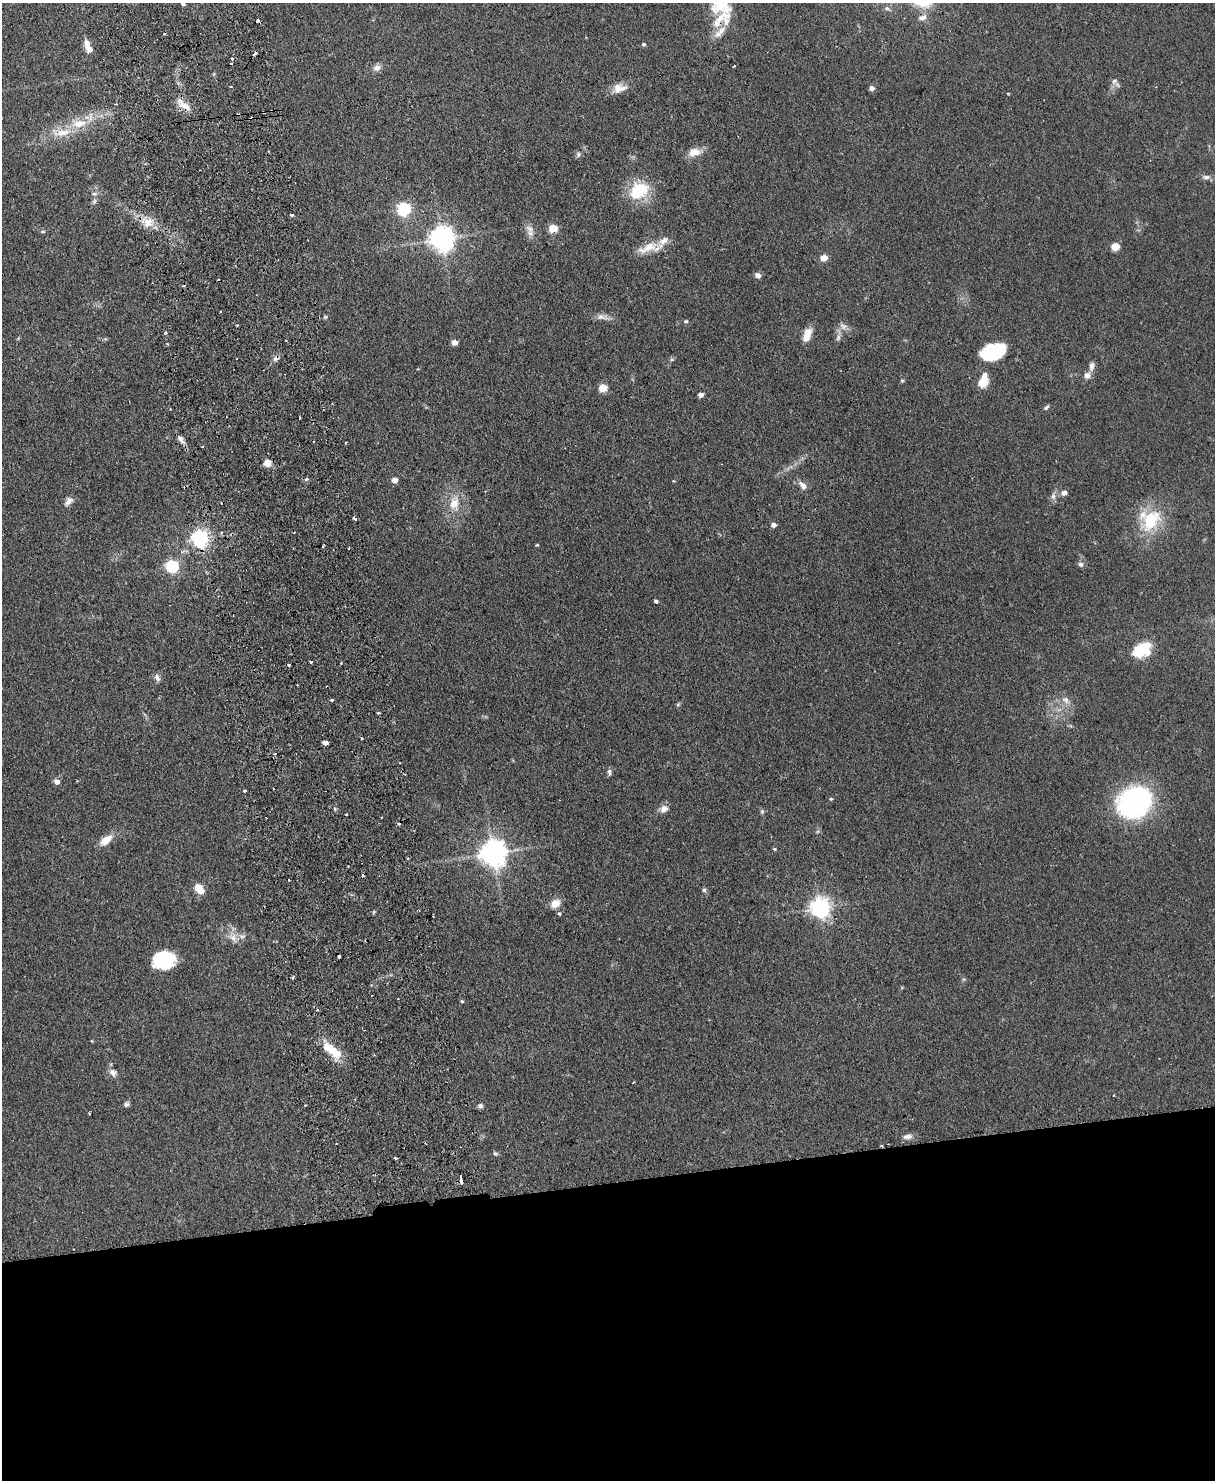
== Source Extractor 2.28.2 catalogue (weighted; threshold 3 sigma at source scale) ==
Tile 11 of 4 x 3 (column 3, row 3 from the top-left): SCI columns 2483-3695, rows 153-1630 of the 4965 x 4852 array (HDU 1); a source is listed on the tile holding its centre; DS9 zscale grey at full resolution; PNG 1217 x 1482 px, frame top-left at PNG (2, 3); no overlay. Shown black and unused: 20% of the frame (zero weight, under 2 of 3 exposures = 3% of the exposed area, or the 3 px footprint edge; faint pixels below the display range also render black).
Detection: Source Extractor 2.28.2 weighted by HDU 2 'WHT'; one run over the whole footprint, this tile lists its part. Background 0.144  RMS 0.0069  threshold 0.0309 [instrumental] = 3 sigma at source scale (4.5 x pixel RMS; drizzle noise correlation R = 1.50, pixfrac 1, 0.05/0.05 arcsec/px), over >= 5 px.
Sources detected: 137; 14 cosmic-ray / hot-pixel residue — not listed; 9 inside a brighter listed object's ellipse — not listed separately; the other 114 listed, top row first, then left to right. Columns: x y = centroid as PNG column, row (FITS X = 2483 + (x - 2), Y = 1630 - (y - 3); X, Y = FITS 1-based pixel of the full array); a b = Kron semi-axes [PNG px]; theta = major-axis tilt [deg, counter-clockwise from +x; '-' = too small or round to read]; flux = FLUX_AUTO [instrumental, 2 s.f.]
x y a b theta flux
183 4 4 3 - 2
720 5 32 24 -72 28
887 8 8 5 -28 1.6
922 17 13 7 17 3.6
87 44 11 7 88 4.1
644 44 4 4 - 1.3
232 58 4 3 - 0.85
734 66 3 2 - 0.58
377 68 10 8 10 3.3
1114 81 10 6 45 2.3
231 86 4 2 - 0.77
618 88 15 11 56 6.2
872 88 5 4 - 3
1008 93 3 3 - 0.96
115 104 3 2 - 1
184 105 18 8 -33 8
79 123 23 12 9 14
694 152 16 10 12 7
578 155 7 5 89 1.5
1206 177 11 6 0 2.6
638 191 21 15 37 31
94 194 8 4 -8 1.3
94 201 7 5 48 1.5
404 209 6 6 - 120
292 215 4 3 - 0.84
147 222 17 12 -17 9.7
553 228 5 5 - 24
530 229 13 8 -37 4.2
43 231 6 4 -1 0.87
442 239 8 7 - 670
1115 247 5 5 - 20
648 248 32 11 22 11
824 258 5 4 - 12
758 275 8 6 -20 2.4
221 312 3 2 - 0.76
325 317 5 4 - 0.89
602 317 19 7 -11 4.4
686 321 6 4 12 0.96
843 326 11 9 -13 3.8
165 333 4 3 - 0.69
807 335 15 7 70 9.2
838 338 9 6 75 2.1
454 342 5 4 - 6.4
167 344 4 3 - 0.7
993 352 26 16 19 37
276 358 10 7 51 2.8
1092 366 13 7 82 3.2
1087 375 9 8 - 3.6
902 380 5 5 - 0.82
983 381 14 9 73 12
603 388 5 5 - 20
701 395 5 4 - 3.3
1046 407 8 4 44 1.2
180 439 11 6 -53 3.7
202 447 3 2 - 0.75
267 463 7 6 - 6.4
306 479 5 4 - 1.4
395 480 5 4 - 6.6
803 485 12 7 -53 4
1064 493 6 5 - 4.5
1053 496 9 7 88 2.6
69 501 12 7 48 3.2
454 503 18 12 80 11
1151 520 33 22 53 31
774 525 5 4 - 3.4
200 538 6 6 - 270
349 548 2 2 - 0.6
1081 564 7 6 - 2
172 566 6 5 - 100
656 601 4 3 - 1.6
1142 650 22 14 29 20
311 661 3 3 - 3.4
341 663 2 2 - 0.63
289 664 3 3 - 3.9
157 678 12 6 -60 2.4
331 700 3 3 - 2.8
1065 700 11 8 -27 3.9
678 704 6 4 2 0.87
378 713 3 3 - 0.86
325 743 4 4 - 3.8
609 772 9 5 90 1.7
57 782 5 5 - 4.2
245 791 3 3 - 1.3
831 799 5 4 - 0.82
1134 802 25 20 32 170
664 809 11 8 40 4.1
762 812 6 5 - 1.2
346 814 3 2 - 0.86
106 840 13 7 38 9.6
774 849 5 4 - 0.81
493 853 8 8 - 820
289 880 3 2 - 0.84
198 887 5 5 - 19
704 890 6 5 - 1.3
555 903 10 8 34 8
820 908 7 7 - 380
374 912 6 3 72 0.72
559 913 5 5 - 1.1
433 916 3 2 - 0.6
233 937 13 9 -25 5.6
164 960 20 16 9 38
292 978 3 3 - 1.9
462 1001 4 4 - 0.81
331 1050 28 10 -35 18
113 1073 12 8 -58 3.5
633 1083 3 2 - 0.5
1113 1095 3 2 - 0.49
126 1104 7 6 - 1.8
305 1105 2 2 - 0.69
480 1106 7 5 -11 1.9
907 1136 14 7 10 3.3
495 1153 6 5 - 1.3
395 1158 4 3 - 0.81
461 1179 8 3 -87 3.6
Overlapping masked pixels (flux is a lower limit): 3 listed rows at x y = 184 105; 276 358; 461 1179
Isophote crosses this tile's border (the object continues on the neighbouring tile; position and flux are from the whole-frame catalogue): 2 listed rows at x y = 183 4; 720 5